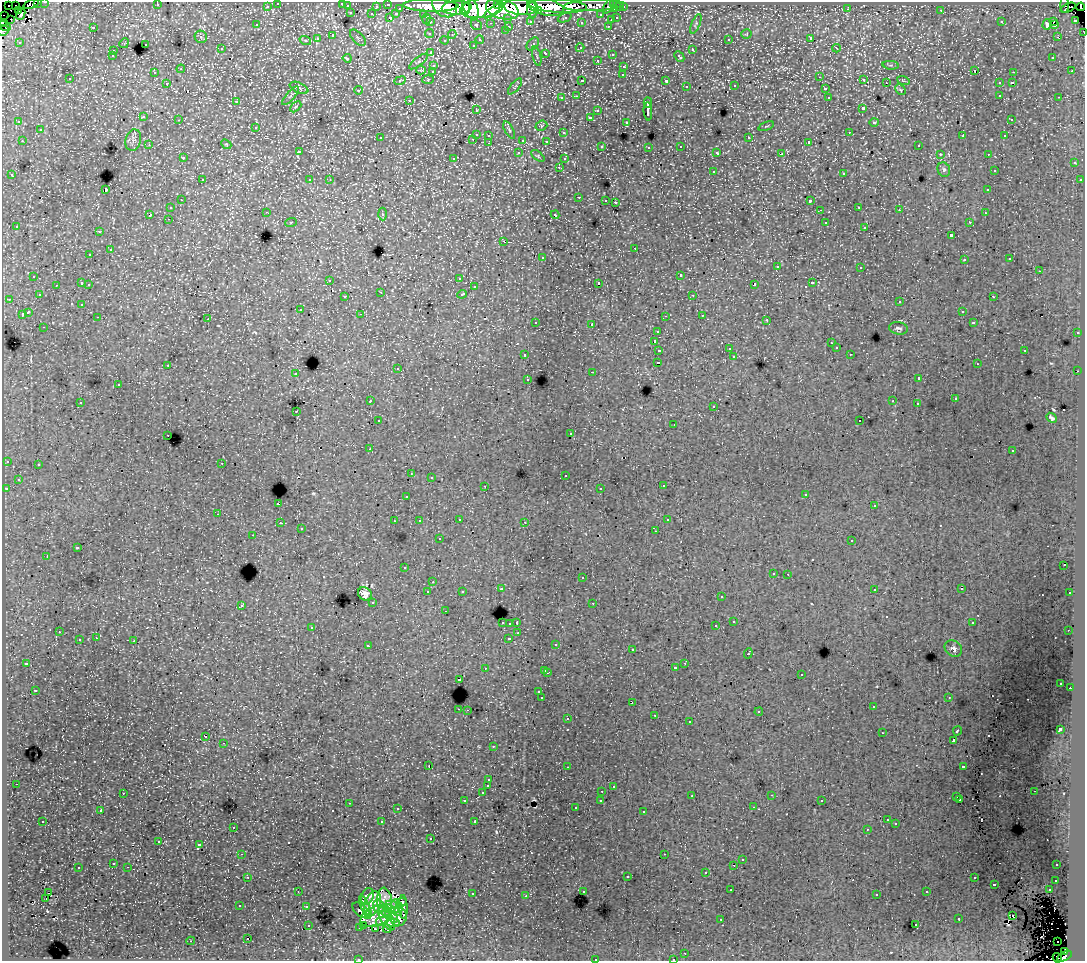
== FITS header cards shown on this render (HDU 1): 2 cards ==
NAXIS1  =                 1083
NAXIS2  =                  959

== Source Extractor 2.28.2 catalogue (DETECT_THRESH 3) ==
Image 1083 x 959 px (HDU 1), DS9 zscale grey, 1 PNG px = 1 image px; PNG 1087 x 963 px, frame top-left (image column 1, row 959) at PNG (2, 2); each listed source drawn as its Kron ellipse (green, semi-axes under 4 px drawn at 4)
Background 331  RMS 2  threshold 5.86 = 3 sigma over >= 5 px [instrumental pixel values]
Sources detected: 608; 4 with non-positive FLUX_AUTO (blend fragments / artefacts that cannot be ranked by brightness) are neither listed nor drawn; of the other 604, the 500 brightest by FLUX_AUTO listed and drawn (104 fainter detections omitted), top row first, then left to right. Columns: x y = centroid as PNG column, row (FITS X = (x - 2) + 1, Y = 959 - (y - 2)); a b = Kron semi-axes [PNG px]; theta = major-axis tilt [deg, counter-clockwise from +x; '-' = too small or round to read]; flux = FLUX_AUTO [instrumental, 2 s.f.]
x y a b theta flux
45 2 3 2 - 7100
37 3 3 3 - 2400
278 3 3 3 - 4800
342 3 3 3 - 1500
31 4 8 3 20 6700
388 4 3 3 - 10000
497 4 3 2 - 74000
614 4 3 3 - 10000
8 5 2 2 - 4000
16 5 3 2 - 9900
157 5 3 2 - 280
430 5 28 6 -1 450000
594 5 30 5 2 51000
1065 5 8 3 -90 11000
267 6 3 3 - 3000
347 6 3 3 - 1400
376 6 3 3 - 1900
445 6 13 10 -36 330000
558 6 29 7 -4 410000
608 6 8 3 62 17000
521 7 17 7 -5 550000
546 7 18 8 -13 440000
620 7 3 3 - 1900
623 7 3 3 - 4500
1081 7 4 2 - 4400
400 8 3 3 - 1700
457 8 15 7 4 460000
471 8 12 7 -64 240000
480 8 20 10 7 790000
1068 8 8 3 22 3900
466 9 5 4 - 160000
502 9 17 9 -16 890000
532 9 9 5 -85 270000
615 9 3 3 - 11000
848 9 4 3 - 150
494 10 12 3 34 220000
538 10 4 3 - 120000
941 10 3 3 - 280
18 11 4 2 - 5900
351 13 3 3 - 1200
21 14 5 3 - 5200
372 14 3 3 - 2100
396 14 4 3 - 1400
423 14 3 2 - 4200
3 15 2 2 - 2200
601 15 3 3 - 3000
390 18 4 3 - 930
508 18 3 3 - 2300
565 18 7 3 20 180
617 18 3 3 - 800
11 19 2 2 - 1000
426 19 5 3 - 160
611 20 3 3 - 1200
1076 20 3 3 - 10000
530 21 3 3 - 2400
1053 21 3 3 - 2100
431 22 3 3 - 4000
581 22 3 3 - 330
1001 22 3 3 - 240
2 23 3 2 - 8700
491 23 3 2 - 290
696 24 10 3 67 200
1047 24 5 4 - 1400
256 25 3 3 - 270
476 25 6 5 - 200
1054 25 4 2 - 270
3 26 8 3 -27 17000
509 26 3 2 - 650
608 26 3 2 - 530
93 27 3 2 - 1300
506 30 3 3 - 480
3 31 6 5 - 9000
1084 32 3 2 - 3500
430 33 4 3 - 320
746 34 5 4 - 160
452 35 4 3 - 250
333 36 3 3 - 2200
201 37 6 6 - 310
1057 37 2 2 - 290
358 38 10 5 -46 330
811 38 3 3 - 20000
317 39 3 3 - 410
480 39 4 4 - 290
729 39 3 2 - 280
305 40 6 4 -17 180
445 40 4 3 - 190
19 42 3 3 - 260
124 43 5 4 - 150
145 44 3 3 - 630
533 44 7 5 47 330
473 45 3 3 - 420
580 48 4 3 - 300
836 48 4 3 - 320
221 49 3 3 - 410
692 50 3 3 - 810
113 51 3 3 - 520
431 53 3 3 - 470
546 53 4 3 - 550
612 54 3 3 - 570
112 56 3 3 - 220
537 56 10 2 -75 180
679 57 6 3 -46 550
1053 57 3 3 - 350
347 58 4 3 - 360
597 60 3 3 - 410
418 61 11 4 37 320
434 65 3 3 - 680
891 65 8 3 -5 240
624 66 3 3 - 520
181 69 4 4 - 160
421 70 4 3 - 170
433 71 3 3 - 530
975 71 3 2 - 460
1072 71 3 2 - 160
154 72 3 3 - 320
1013 72 3 2 - 660
623 75 3 3 - 340
820 77 3 2 - 200
70 79 3 2 - 260
428 79 6 4 3 190
864 80 3 3 - 370
903 80 6 4 -19 170
400 81 6 3 23 400
582 81 3 3 - 1100
666 81 3 3 - 1600
1013 82 3 3 - 830
167 83 3 3 - 450
886 83 3 3 - 230
999 83 3 3 - 690
515 86 10 2 50 170
735 86 3 3 - 500
686 87 3 3 - 460
299 88 10 5 -24 350
825 89 3 3 - 990
358 90 4 4 - 320
900 90 6 3 -46 180
1000 95 3 2 - 570
290 96 12 3 48 200
577 96 3 2 - 590
828 97 3 3 - 640
1059 97 3 2 - 530
562 98 3 3 - 340
409 100 3 2 - 380
236 101 3 3 - 220
648 103 5 3 - 2000
296 107 6 4 44 200
863 108 3 3 - 1400
476 110 3 2 - 250
598 111 3 3 - 590
648 111 9 3 -86 3200
144 117 3 3 - 670
590 117 3 3 - 2400
1011 119 3 2 - 300
179 120 3 2 - 270
19 122 4 3 - 230
626 122 3 3 - 270
874 122 4 4 - 400
541 126 6 5 - 190
766 126 8 3 22 170
256 127 3 3 - 480
40 130 3 3 - 610
509 130 9 3 -60 240
849 132 3 2 - 350
564 133 3 3 - 320
476 134 3 3 - 1200
489 135 3 3 - 530
963 136 4 3 - 880
1005 136 3 2 - 220
380 138 3 3 - 330
749 138 3 3 - 800
473 139 3 2 - 570
133 140 11 7 75 590
523 140 3 3 - 1300
22 141 3 2 - 580
546 141 3 3 - 300
809 142 3 3 - 340
489 143 3 3 - 460
226 144 5 4 - 170
149 145 3 3 - 180
918 145 3 2 - 310
602 146 3 3 - 290
681 146 3 3 - 450
649 147 3 2 - 230
299 152 3 3 - 590
519 153 3 3 - 470
717 153 4 3 - 440
782 154 4 3 - 1200
940 154 3 2 - 230
988 154 3 2 - 230
538 156 8 4 -37 210
183 158 3 3 - 330
454 158 3 3 - 270
564 159 4 3 - 170
1074 163 3 3 - 520
559 167 3 2 - 400
944 170 7 6 - 350
994 170 3 3 - 210
713 171 3 3 - 670
844 173 3 3 - 800
12 175 3 3 - 520
202 180 3 3 - 530
310 180 3 3 - 350
330 180 3 3 - 200
1080 180 3 3 - 450
106 190 3 3 - 7300
988 190 3 3 - 520
579 197 3 3 - 730
181 200 3 2 - 420
606 200 3 2 - 280
810 201 4 3 - 2000
615 202 3 3 - 850
859 207 3 2 - 360
170 208 3 3 - 420
820 210 3 2 - 210
899 210 3 3 - 240
266 212 3 2 - 320
985 213 3 2 - 340
382 214 6 4 -87 180
150 215 4 2 - 960
555 215 4 3 - 1400
168 219 3 2 - 260
291 222 6 3 19 160
825 222 3 3 - 1200
970 222 3 3 - 320
16 226 3 3 - 260
865 227 3 3 - 810
99 232 3 2 - 430
951 235 3 3 - 1500
504 241 3 2 - 830
635 248 2 2 - 150
110 250 3 3 - 860
90 255 3 2 - 380
542 257 3 3 - 740
1010 259 3 3 - 350
964 260 3 3 - 420
777 267 3 3 - 990
861 267 3 3 - 340
1039 271 3 2 - 390
680 275 3 3 - 6500
34 276 3 3 - 430
459 278 3 3 - 280
330 280 3 3 - 440
82 283 3 3 - 1200
599 283 3 3 - 4100
812 283 3 3 - 640
89 284 3 2 - 460
754 284 4 3 - 820
56 285 3 2 - 290
474 287 3 2 - 350
381 292 4 4 - 160
462 294 5 3 - 640
39 295 3 3 - 270
693 295 3 2 - 440
345 297 3 3 - 420
993 297 3 2 - 370
9 299 3 3 - 350
900 302 3 3 - 450
82 304 3 3 - 230
300 310 3 2 - 340
962 311 3 2 - 330
28 312 4 3 - 2900
22 314 3 3 - 1400
361 314 3 2 - 200
702 315 3 3 - 400
665 316 3 2 - 200
98 317 3 2 - 300
208 319 3 3 - 230
767 320 3 3 - 430
536 322 3 3 - 340
973 323 3 3 - 400
592 324 3 3 - 1500
44 327 3 2 - 310
898 328 9 6 -8 360
658 331 3 3 - 310
1077 333 3 2 - 560
654 342 3 3 - 930
831 343 3 2 - 220
836 348 3 3 - 280
729 349 3 2 - 170
659 350 4 3 - 1400
1025 350 3 3 - 890
850 354 3 2 - 200
525 355 3 3 - 350
734 356 3 3 - 290
658 362 3 2 - 860
977 364 3 2 - 170
168 365 3 2 - 440
398 368 4 3 - 180
1078 371 2 2 - 560
593 372 3 2 - 1300
296 374 3 3 - 460
919 378 4 3 - 1700
528 379 3 3 - 310
118 385 3 3 - 410
955 399 3 3 - 510
370 401 3 2 - 280
893 401 3 3 - 170
80 402 3 3 - 250
917 404 3 2 - 220
714 406 3 3 - 360
296 411 3 2 - 200
1052 418 6 3 -42 300
378 421 3 3 - 330
860 421 2 2 - 170
674 424 3 2 - 170
571 434 3 3 - 320
168 435 2 2 - 270
370 449 3 2 - 210
1012 451 3 3 - 270
7 461 3 3 - 420
222 463 2 2 - 290
38 464 3 3 - 630
411 474 3 2 - 160
565 475 3 3 - 420
431 477 3 3 - 250
18 479 3 3 - 330
485 486 3 2 - 340
663 486 3 3 - 470
600 488 3 2 - 240
6 489 4 3 - 340
806 494 3 3 - 320
407 496 3 3 - 230
278 504 3 3 - 1200
874 506 3 3 - 290
218 514 3 2 - 320
459 519 3 2 - 460
667 520 3 3 - 530
394 521 3 2 - 150
419 521 4 3 - 250
525 522 3 3 - 260
280 523 3 2 - 320
301 529 3 3 - 280
656 531 3 2 - 330
253 535 3 2 - 160
439 539 3 3 - 330
852 541 3 3 - 540
77 548 4 3 - 1500
47 556 3 2 - 770
1064 565 2 2 - 180
405 568 3 3 - 250
773 573 3 3 - 280
788 574 3 2 - 180
582 578 3 3 - 430
433 582 3 3 - 280
501 589 3 3 - 610
874 589 3 3 - 450
961 589 3 2 - 260
462 591 3 3 - 290
428 592 3 3 - 670
1070 593 3 3 - 490
365 594 7 6 - 790
721 597 3 3 - 290
373 602 3 3 - 390
593 603 3 2 - 320
241 605 3 3 - 650
445 611 3 2 - 160
734 621 3 3 - 2000
502 622 3 3 - 960
510 623 3 3 - 570
517 623 3 3 - 3600
972 623 3 3 - 640
716 626 3 3 - 1300
312 627 3 3 - 480
1068 630 3 2 - 160
59 632 3 2 - 340
518 633 3 2 - 240
96 638 3 2 - 250
509 638 3 3 - 590
79 640 3 3 - 1200
134 641 3 3 - 1300
556 644 3 3 - 390
368 646 4 3 - 410
953 649 9 7 -34 530
632 650 3 2 - 390
748 653 5 3 - 1500
26 663 3 3 - 290
685 663 3 3 - 550
485 668 3 3 - 460
675 668 3 3 - 610
545 670 3 3 - 690
547 673 3 2 - 970
801 674 3 3 - 870
459 679 3 2 - 640
1061 683 3 3 - 180
1070 688 2 2 - 510
35 690 3 3 - 250
539 692 3 3 - 340
542 698 3 3 - 2600
949 698 3 2 - 200
632 702 3 2 - 290
873 707 3 2 - 270
459 709 3 2 - 1100
467 710 3 2 - 370
759 712 4 3 - 240
655 715 3 2 - 330
568 719 3 2 - 170
689 722 3 3 - 490
1060 729 4 3 - 4400
957 731 5 3 - 1900
882 733 3 2 - 220
206 737 3 2 - 490
953 740 4 3 - 5200
224 743 3 2 - 330
493 746 3 3 - 210
429 766 3 2 - 2500
963 766 4 3 - 1100
567 767 3 2 - 150
489 780 3 3 - 310
16 784 2 2 - 260
488 786 3 3 - 2500
613 786 3 3 - 500
602 791 3 2 - 440
1034 791 3 2 - 270
123 793 3 2 - 270
482 793 3 3 - 600
772 795 3 3 - 160
692 796 3 2 - 260
957 797 3 3 - 400
601 800 3 3 - 510
960 800 3 2 - 290
465 801 3 3 - 340
822 801 3 3 - 200
349 803 3 2 - 470
753 807 3 2 - 400
576 808 3 3 - 320
397 809 3 3 - 310
100 811 3 3 - 360
644 812 3 3 - 640
887 820 3 2 - 210
43 821 3 2 - 310
475 821 3 3 - 1900
382 822 3 3 - 1200
896 824 3 3 - 220
233 827 3 2 - 390
867 829 3 2 - 240
431 838 3 2 - 290
159 841 3 3 - 470
200 845 4 3 - 9900
241 854 3 2 - 340
664 854 2 2 - 330
742 860 3 3 - 420
114 863 3 3 - 810
734 865 3 2 - 360
1057 865 3 2 - 420
128 867 3 2 - 350
78 868 3 3 - 710
706 872 3 3 - 710
248 877 3 3 - 500
627 877 3 3 - 940
974 878 3 3 - 610
1056 880 3 3 - 480
994 884 3 3 - 1400
731 890 3 2 - 280
1049 890 3 2 - 660
298 891 3 2 - 170
583 891 3 3 - 440
927 892 3 3 - 590
48 893 3 2 - 450
472 894 3 3 - 1200
877 894 3 3 - 380
367 896 8 6 68 1000
526 896 3 3 - 330
46 899 3 2 - 550
385 902 14 7 -85 1400
402 902 5 4 - 500
373 903 13 8 70 1900
396 904 4 4 - 680
240 906 3 3 - 360
306 907 3 3 - 860
365 907 12 4 -69 1200
379 907 7 5 -72 1000
392 907 8 6 -26 950
403 907 12 4 -88 990
398 909 7 4 74 1200
361 910 10 6 -39 250
391 914 10 5 -60 1500
1012 915 3 3 - 33000
376 916 16 9 24 1200
398 917 9 8 - 1300
387 919 13 6 -61 800
721 919 3 2 - 210
959 919 3 3 - 600
382 921 6 3 13 470
393 923 6 4 1 190
308 925 3 3 - 630
364 925 3 2 - 210
916 925 3 2 - 420
359 927 3 3 - 340
376 929 3 2 - 340
387 929 4 2 - 310
248 939 3 2 - 550
191 941 4 4 - 230
1057 942 2 2 - 500
1064 952 3 3 - 2600
685 953 3 2 - 440
1064 956 8 3 30 59000
1057 958 5 3 - 11000
595 959 3 3 - 920
673 959 3 2 - 260
358 960 4 2 - 160
At the frame edge (FLAGS 8, measured only in part): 12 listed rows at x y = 45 2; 37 3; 278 3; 342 3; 31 4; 3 15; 2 23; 3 31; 1084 32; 595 959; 673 959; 358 960
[104 fainter detections neither listed nor drawn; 4 non-positive-flux detections neither listed nor drawn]